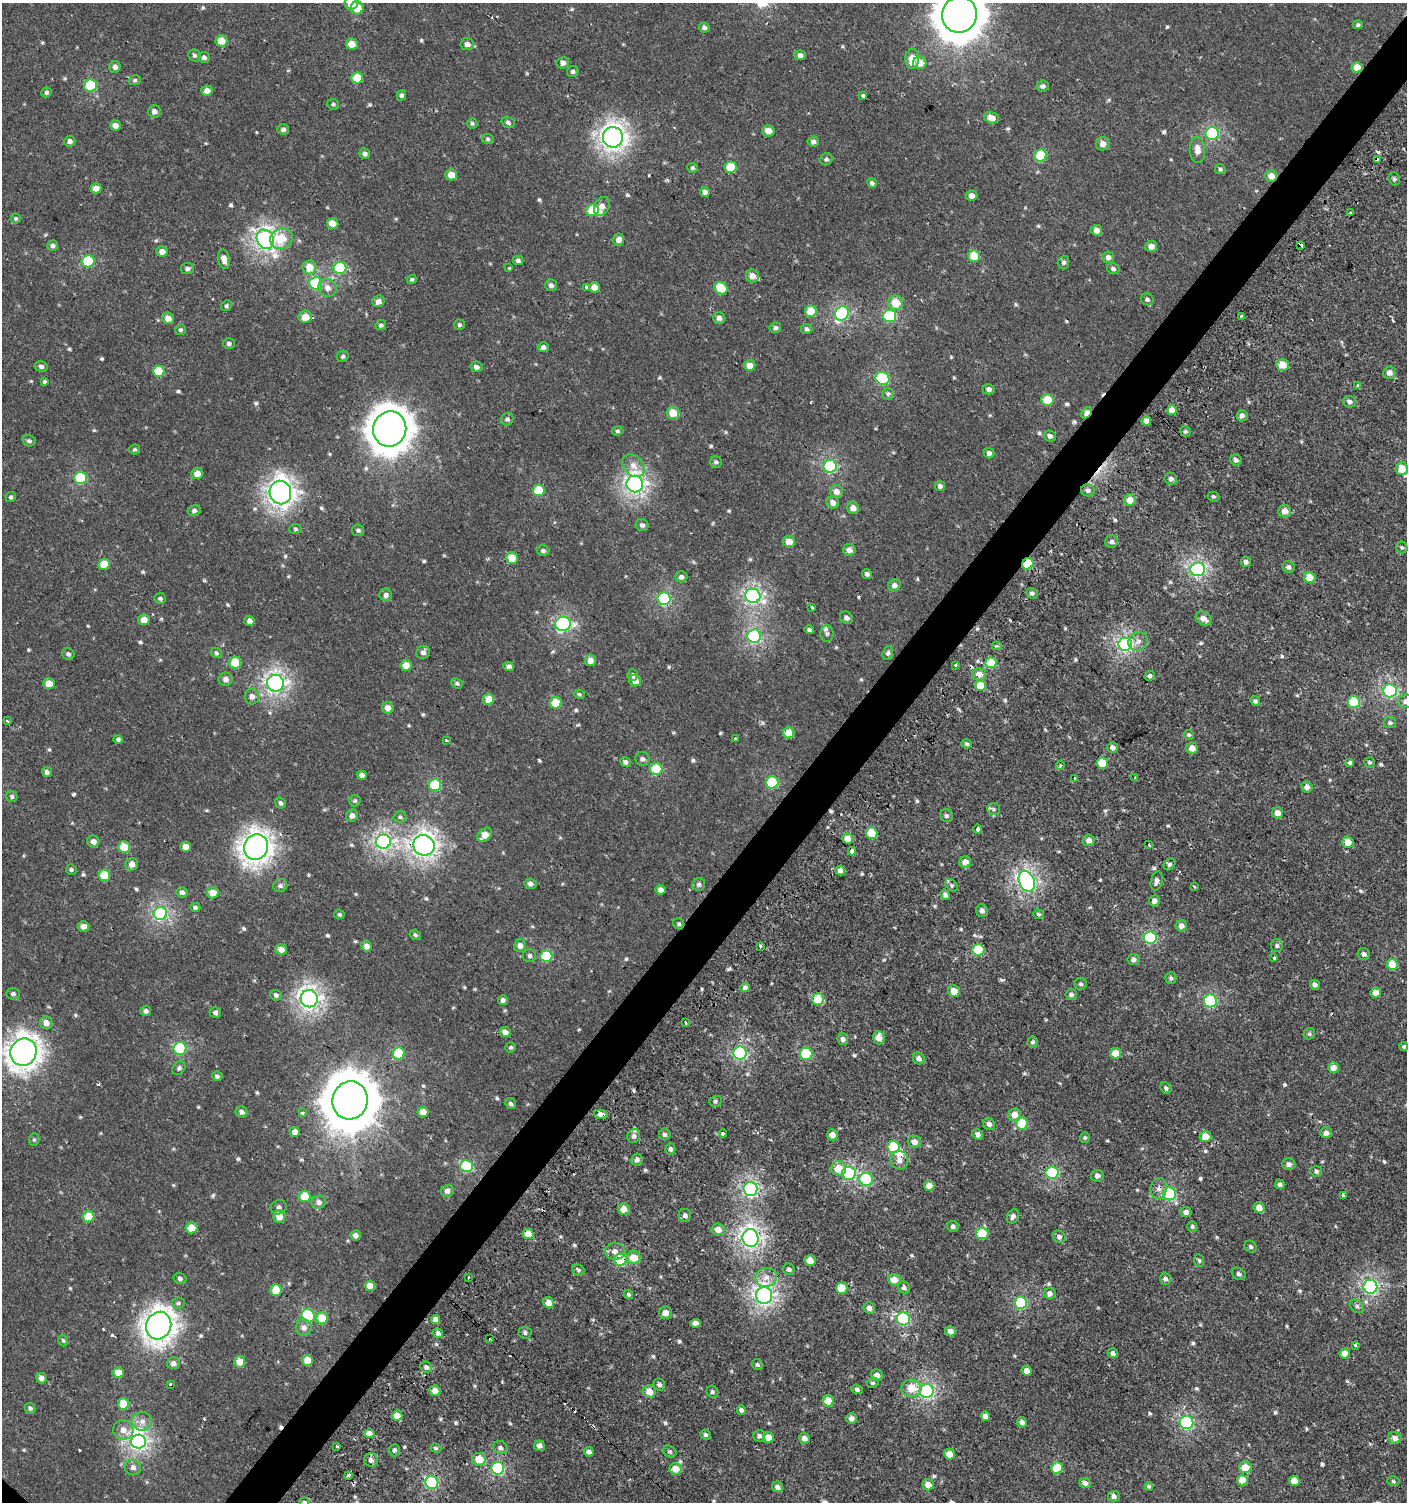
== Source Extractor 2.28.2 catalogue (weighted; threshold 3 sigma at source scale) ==
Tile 10 of 4 x 4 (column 2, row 3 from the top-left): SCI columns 1576-2980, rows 1539-3038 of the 6059 x 6037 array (HDU 1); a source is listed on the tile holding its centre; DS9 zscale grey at full resolution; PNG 1409 x 1504 px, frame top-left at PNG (2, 3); each listed source drawn as its Kron ellipse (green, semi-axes under 4 px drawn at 4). Shown black and unused: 4% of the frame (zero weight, under 2 of 3 exposures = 2% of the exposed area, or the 3 px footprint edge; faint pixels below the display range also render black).
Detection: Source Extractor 2.28.2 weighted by HDU 2 'WHT'; one run over the whole footprint, this tile lists its part. Background 7.57e-04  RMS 0.0025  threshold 0.0114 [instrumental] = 3 sigma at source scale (4.5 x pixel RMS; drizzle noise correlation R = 1.50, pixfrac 1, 0.0396/0.0396 arcsec/px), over >= 5 px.
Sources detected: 652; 2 inside a brighter object's white glare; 13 cosmic-ray / hot-pixel residue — neither listed nor drawn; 3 inside a brighter listed object's ellipse — not listed separately; of the other 634, all 500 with FLUX_AUTO >= 0.415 (the completeness limit of this list) listed and drawn (134 fainter detections not listed), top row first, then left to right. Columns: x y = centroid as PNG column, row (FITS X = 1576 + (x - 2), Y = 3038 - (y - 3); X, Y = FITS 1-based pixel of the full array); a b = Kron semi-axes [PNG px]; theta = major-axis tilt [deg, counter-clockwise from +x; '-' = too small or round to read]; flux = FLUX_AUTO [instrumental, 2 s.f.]
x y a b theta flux
351 3 6 6 - 3.3
357 8 6 6 - 4.9
959 15 18 17 - 690
1358 25 5 4 - 0.52
704 27 5 5 - 0.68
221 41 6 5 - 3.9
352 44 6 5 - 3
467 44 7 6 - 1.3
195 55 6 6 - 0.58
800 55 5 5 - 0.96
204 57 6 5 - 0.88
912 59 10 7 86 4.3
563 63 6 6 - 1.2
920 63 6 6 - 3.2
115 67 6 5 - 1.1
1357 67 5 5 - 3.9
573 72 6 5 - 0.57
357 78 6 5 - 6.8
135 80 6 5 - 0.45
90 86 6 6 - 12
1043 86 6 5 - 0.74
207 91 5 5 - 1.8
46 92 5 5 - 0.56
401 95 5 4 - 0.63
863 96 4 3 - 1.8
333 104 6 5 - 0.46
154 111 6 6 - 1.3
991 118 8 5 -14 1.9
508 122 7 5 -19 0.59
472 123 5 5 - 0.49
115 125 5 5 - 1.9
283 129 6 5 - 0.78
768 131 6 5 - 2.3
1212 133 7 6 - 27
613 137 10 10 - 120
488 139 6 5 - 0.5
70 141 5 5 - 0.9
813 142 6 5 - 0.85
1103 144 7 6 - 1.5
1197 150 13 7 -87 2.1
365 154 5 5 - 0.88
1041 156 6 6 - 12
826 159 6 6 - 0.61
1377 160 3 3 - 2.3
731 167 6 6 - 8.1
692 168 5 5 - 0.42
1220 169 5 5 - 0.46
451 175 6 5 - 3.1
1271 176 6 6 - 2.2
1394 179 7 5 -73 0.5
872 183 5 4 - 0.63
96 188 5 5 - 3.2
705 192 5 4 - 1.1
972 196 6 5 - 1.4
602 206 10 7 61 1.9
592 210 6 6 - 6.7
1350 213 3 3 - 0.47
16 219 5 5 - 0.44
333 223 6 5 - 3.4
1096 230 5 5 - 1.6
281 238 11 10 - 6.7
265 239 10 8 -60 78
619 239 6 5 - 1.4
1300 245 4 3 - 3.9
53 246 5 5 - 0.71
1151 246 6 5 - 1.8
162 251 5 5 - 1.9
974 256 6 6 - 6.3
1108 257 6 6 - 1
224 259 10 6 -79 1.7
518 260 5 5 - 0.72
88 261 6 6 - 17
1063 262 6 5 - 0.64
309 267 7 7 - 3.9
187 268 7 5 5 0.7
340 268 6 6 - 17
509 268 3 3 - 0.43
1113 269 6 5 - 0.67
752 276 6 6 - 1.8
412 279 5 4 - 0.42
316 283 6 6 - 17
551 285 6 6 - 0.83
586 287 4 3 - 1.9
594 287 5 5 - 2.8
328 288 9 8 - 1.8
721 288 7 6 - 8.6
1147 299 6 6 - 0.61
378 301 6 5 - 1.3
895 303 7 7 - 4.6
226 306 5 5 - 0.47
811 311 6 6 - 5.9
842 313 7 6 - 32
890 316 6 6 - 22
1241 316 3 2 - 0.5
305 317 6 6 - 3
168 318 6 5 - 2.1
719 318 6 6 - 1
381 325 5 5 - 0.53
459 325 5 5 - 0.47
775 328 6 5 - 0.72
807 329 6 5 - 0.56
180 330 5 5 - 0.43
229 344 6 5 - 0.63
543 347 5 5 - 1
343 356 6 5 - 0.54
750 365 6 5 - 2.4
1283 365 6 6 - 3.6
41 366 6 5 - 0.78
476 367 6 5 - 1
159 371 6 5 - 7.3
1389 373 6 6 - 1.4
882 378 7 6 - 22
45 382 4 3 - 1.6
1358 386 3 3 - 1.1
989 389 6 5 - 0.77
888 394 6 5 - 0.55
1047 400 6 6 - 5.6
1350 402 6 6 - 0.79
1172 410 5 4 - 3.2
673 413 6 6 - 5.2
1087 413 6 4 50 2.2
1242 416 6 5 - 0.94
507 419 6 6 - 0.63
1146 421 5 5 - 1.4
390 429 17 16 - 500
617 431 6 4 1 0.43
1185 431 6 5 - 0.56
1050 436 6 5 - 0.9
29 441 7 5 -13 0.66
135 449 5 5 - 0.42
989 453 5 5 - 0.9
1236 460 6 5 - 0.86
716 462 6 5 - 0.61
633 466 13 9 -48 2
830 466 6 6 - 28
1402 469 6 6 - 4.2
197 474 6 5 - 2.6
80 478 6 6 - 18
1171 479 6 6 - 0.93
635 484 8 8 - 83
940 486 5 5 - 0.85
539 490 6 5 - 8.3
1088 490 7 6 - 0.81
280 492 12 10 -78 130
836 492 6 6 - 1.6
11 497 5 5 - 0.49
1213 497 6 5 - 0.42
1130 500 6 5 - 2.6
833 502 6 6 - 1.4
853 508 6 6 - 1.8
194 511 6 5 - 0.73
1285 511 6 6 - 2
642 525 6 6 - 0.79
296 529 6 5 - 0.42
358 530 6 6 - 0.58
789 541 6 5 - 2.6
1111 541 6 6 - 0.73
1402 547 6 5 - 0.44
849 550 6 5 - 1.5
543 551 6 5 - 0.59
512 558 6 5 - 5.1
1246 562 5 5 - 0.87
104 564 6 5 - 5.5
1028 564 6 5 - 10
1289 567 6 5 - 0.77
1198 569 7 7 - 49
867 574 5 5 - 0.77
681 577 6 5 - 0.84
1309 577 6 5 - 3.7
894 585 6 6 - 1.2
1032 593 6 5 - 0.78
386 595 6 6 - 1.1
753 596 8 7 - 56
160 598 6 5 - 0.54
664 599 6 6 - 28
812 607 4 3 - 0.68
846 618 7 5 -33 0.87
1204 618 8 6 -30 1.8
144 620 6 5 - 2.5
249 621 5 5 - 1.1
563 624 8 7 - 35
809 630 5 4 - 0.56
827 633 8 6 -87 0.8
754 636 7 6 - 38
1138 641 10 8 33 1.5
1125 644 7 6 - 63
997 646 5 4 - 0.46
423 652 7 6 - 0.9
216 653 6 5 - 0.48
888 653 7 5 69 0.68
68 654 6 5 - 0.69
590 660 6 5 - 2.1
235 663 6 6 - 8.7
991 663 5 5 - 11
406 665 5 5 - 3.3
955 665 3 3 - 1.1
509 667 5 4 - 0.82
979 674 7 6 - 2.2
632 675 6 5 - 0.61
1150 676 5 5 - 0.67
225 679 7 6 - 1.2
635 681 6 5 - 2.1
275 683 8 8 - 76
457 683 6 5 - 0.47
49 684 6 5 - 3.6
981 686 5 5 - 6.5
1390 691 7 6 - 41
579 694 5 4 - 0.45
252 697 8 7 - 1.3
488 699 6 5 - 3.6
1255 701 5 4 - 0.54
1406 701 8 7 - 1.3
1354 702 6 6 - 11
556 703 6 5 - 7.2
388 708 6 6 - 1.7
7 721 3 3 - 0.56
1390 723 6 5 - 0.62
789 733 5 5 - 4.4
1189 735 5 4 - 0.45
118 739 5 4 - 0.52
735 739 3 3 - 0.49
446 740 3 3 - 2.4
967 744 5 4 - 0.53
1112 747 5 5 - 0.85
1192 748 6 6 - 2.1
642 759 7 7 - 0.79
625 762 5 5 - 0.81
1350 762 4 3 - 0.81
1102 763 6 5 - 5.9
1370 763 5 5 - 0.43
1060 765 5 4 - 0.8
656 769 6 6 - 12
47 772 5 5 - 0.83
362 775 5 4 - 1.4
1135 777 3 3 - 0.81
1075 778 3 3 - 1.4
772 782 6 6 - 14
435 785 6 6 - 14
1307 787 5 5 - 1.3
12 797 6 5 - 0.51
355 801 6 5 - 0.49
280 803 6 5 - 0.74
993 809 6 5 - 0.59
1278 813 5 5 - 2.1
352 816 6 6 - 1.2
946 816 7 6 - 0.64
400 817 6 5 - 0.52
978 829 4 3 - 0.76
872 833 6 5 - 6.3
485 835 8 6 43 3.1
848 839 5 5 - 2.9
1089 840 6 6 - 1.4
93 841 6 6 - 1.3
383 842 7 7 - 64
1348 842 6 5 - 3.2
424 845 11 10 - 120
1149 845 3 2 - 0.56
124 847 6 5 - 6.8
185 847 5 5 - 2
256 847 13 12 - 180
852 851 4 4 - 4.3
965 862 6 6 - 2
132 864 6 6 - 1.8
1170 864 6 5 - 0.57
71 870 5 5 - 0.48
840 871 5 5 - 1.3
104 875 6 5 - 6.6
1027 881 11 7 -67 68
1157 881 10 6 76 1
530 884 6 5 - 0.82
699 884 7 6 - 0.67
952 885 7 5 -43 0.45
280 886 7 6 - 0.68
1194 886 3 3 - 0.5
661 890 5 5 - 1.2
182 892 5 5 - 0.73
213 893 6 5 - 3.6
945 895 5 4 - 0.89
1154 901 5 5 - 1.2
195 907 5 4 - 0.55
982 911 6 5 - 0.95
160 914 7 6 - 44
339 914 5 4 - 0.46
1038 914 5 4 - 0.44
679 924 6 5 - 0.46
84 926 6 5 - 1.4
1181 926 5 5 - 1.5
415 935 6 5 - 0.43
1150 938 6 6 - 25
366 946 5 5 - 1.4
520 946 6 6 - 1.3
760 946 3 3 - 0.56
1277 946 6 6 - 0.54
281 949 6 5 - 1.9
978 950 6 6 - 9.6
1364 954 6 6 - 0.88
529 956 6 6 - 0.59
546 956 6 6 - 12
1274 958 3 3 - 3
1133 959 6 5 - 0.85
1392 964 5 5 - 6.4
1171 978 6 5 - 0.55
1081 984 6 6 - 0.56
1315 985 5 4 - 0.9
745 987 5 4 - 0.73
954 991 6 6 - 2.9
1376 993 5 5 - 2.3
13 994 7 5 1 0.67
1071 994 5 5 - 0.68
276 995 6 5 - 0.72
309 999 9 8 - 94
818 999 6 6 - 7.6
503 1000 5 4 - 1
1210 1001 6 6 - 25
146 1011 5 5 - 0.96
215 1013 6 5 - 0.62
685 1022 3 3 - 0.83
46 1023 6 6 - 1.7
505 1032 5 5 - 1.4
1309 1034 6 5 - 0.52
879 1038 7 6 - 1.9
843 1039 6 5 - 0.92
1033 1042 5 5 - 0.56
511 1047 5 5 - 0.46
1404 1047 4 4 - 0.45
180 1048 6 6 - 22
23 1052 14 13 - 200
399 1053 6 6 - 12
740 1053 6 6 - 36
1116 1053 5 5 - 4.7
806 1054 6 6 - 16
919 1058 6 5 - 1.2
179 1068 7 5 47 0.64
1333 1068 5 5 - 1.9
217 1076 5 4 - 0.64
1166 1088 6 5 - 0.59
350 1100 19 17 76 1200
715 1101 6 5 - 0.52
510 1104 6 5 - 0.63
241 1112 6 5 - 0.83
423 1112 5 5 - 3.1
302 1113 4 3 - 0.51
601 1114 7 4 -11 4.5
1014 1115 6 6 - 2.3
989 1124 6 5 - 1.1
1022 1124 6 6 - 8.5
295 1132 5 5 - 1.8
723 1133 4 4 - 0.7
1326 1133 6 5 - 1.4
665 1134 6 5 - 0.58
978 1134 5 5 - 1
832 1135 5 5 - 2.2
634 1136 7 6 - 0.83
1205 1136 6 5 - 3.7
1085 1138 5 4 - 0.42
34 1140 6 5 - 0.43
914 1142 6 6 - 1.7
893 1147 6 6 - 11
670 1149 5 5 - 0.75
637 1160 6 5 - 1
899 1160 9 9 - 1.7
1289 1164 6 6 - 1
466 1166 6 6 - 18
838 1168 7 7 - 3.7
1316 1171 6 5 - 0.6
1052 1172 6 6 - 23
849 1173 7 6 - 25
1097 1176 6 6 - 0.93
866 1179 7 6 - 23
1280 1184 5 4 - 0.68
929 1186 5 5 - 2.4
1159 1188 10 8 83 1.3
750 1189 7 7 - 52
447 1191 6 6 - 1.1
1169 1194 6 6 - 26
305 1196 6 5 - 6.7
1343 1196 4 3 - 1.2
319 1202 7 6 - 1.2
279 1207 8 7 - 0.77
1259 1208 5 5 - 2.4
624 1209 6 6 - 2.4
1186 1212 5 5 - 1.1
685 1215 6 6 - 1
279 1216 6 6 - 2.8
1013 1216 7 5 61 0.88
88 1217 6 5 - 7
953 1226 6 5 - 0.77
1192 1227 5 5 - 0.52
191 1228 6 5 - 3.9
718 1229 6 6 - 2.1
982 1233 6 6 - 8.3
528 1234 5 5 - 4.3
355 1235 5 5 - 1.1
1059 1237 7 5 -40 0.8
750 1238 9 8 - 82
1250 1247 6 5 - 0.57
615 1251 10 8 6 1.5
634 1258 7 6 - 4
621 1260 6 6 - 14
810 1260 5 5 - 2.7
1199 1260 6 5 - 0.54
789 1269 6 5 - 0.64
579 1270 6 5 - 0.52
1239 1274 7 5 -34 0.68
766 1277 11 9 22 2.1
180 1278 6 5 - 0.69
468 1278 3 3 - 1
1165 1279 6 5 - 0.71
894 1280 6 5 - 3.3
370 1286 5 5 - 2.8
904 1287 6 5 - 0.94
1370 1287 7 7 - 45
842 1288 6 5 - 6.3
276 1290 6 5 - 5.2
628 1294 5 4 - 0.47
1050 1294 5 5 - 1.3
764 1296 8 8 - 86
178 1303 6 5 - 0.57
548 1303 6 5 - 2.1
1021 1303 6 6 - 22
1357 1306 8 5 -39 0.64
869 1308 6 5 - 1.2
666 1313 6 6 - 1.9
308 1316 7 6 - 17
322 1318 6 6 - 5.1
903 1319 7 6 - 28
436 1320 4 4 - 2
695 1323 5 4 - 1.3
159 1326 14 12 66 200
304 1327 8 8 - 1.4
950 1331 5 5 - 1.4
438 1333 5 4 - 0.88
525 1333 6 6 - 0.64
490 1339 3 2 - 0.46
63 1340 6 4 -72 0.43
1355 1345 4 3 - 0.46
1113 1353 5 5 - 0.77
1345 1353 5 5 - 3.5
307 1360 5 5 - 3.6
240 1362 5 5 - 3.7
173 1363 6 6 - 1
757 1365 6 5 - 0.5
426 1367 6 5 - 0.74
1027 1371 5 5 - 1.4
118 1372 5 5 - 3
877 1375 6 5 - 1.5
41 1378 5 5 - 1.5
872 1383 6 5 - 0.49
170 1385 3 3 - 1.6
659 1385 6 5 - 0.81
911 1388 10 9 - 3.9
857 1389 6 4 -22 0.7
435 1391 5 5 - 2.2
649 1391 6 6 - 2.7
927 1391 7 7 - 46
712 1392 6 6 - 0.57
828 1401 6 5 - 3.5
123 1404 5 5 - 6.3
30 1408 5 5 - 0.6
741 1410 5 4 - 0.67
397 1416 5 5 - 3.3
985 1416 5 4 - 1.4
851 1418 5 5 - 1.4
142 1421 10 9 - 1.7
1022 1422 5 5 - 1
1186 1423 7 6 - 32
123 1430 10 9 - 2.1
369 1433 5 4 - 1.4
705 1435 5 4 - 0.56
759 1436 6 6 - 0.69
768 1438 5 5 - 3.1
804 1438 5 5 - 1.4
1395 1438 6 6 - 1.2
138 1442 7 7 - 67
337 1446 3 3 - 0.69
539 1446 5 5 - 1.1
436 1448 5 4 - 0.42
500 1448 7 6 - 0.79
394 1450 6 5 - 0.55
670 1451 7 5 -34 0.55
589 1452 5 4 - 1
949 1454 5 5 - 2.9
479 1459 7 6 - 4.4
371 1460 7 6 - 0.98
133 1467 8 7 - 1.1
1245 1467 6 6 - 3.9
498 1468 6 6 - 27
1057 1468 6 5 - 6.9
676 1469 6 5 - 2.9
349 1475 4 3 - 2.3
1242 1480 5 5 - 3.9
1294 1481 5 5 - 3.1
1393 1481 6 4 -16 0.46
432 1482 6 6 - 29
1085 1483 6 5 - 1
928 1485 5 5 - 2.9
1149 1486 4 4 - 0.45
777 1487 6 5 - 0.93
1114 1496 6 5 - 0.98
304 1502 5 4 - 0.43
Overlapping masked pixels (flux is a lower limit): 14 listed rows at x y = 1357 67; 1377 160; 1271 176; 1300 245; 1087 413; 1028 564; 991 663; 979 674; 424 845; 256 847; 679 924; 601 1114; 528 1234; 621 1260
Isophote crosses this tile's border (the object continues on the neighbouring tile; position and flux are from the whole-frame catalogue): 5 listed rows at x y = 351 3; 959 15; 1406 701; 23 1052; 304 1502